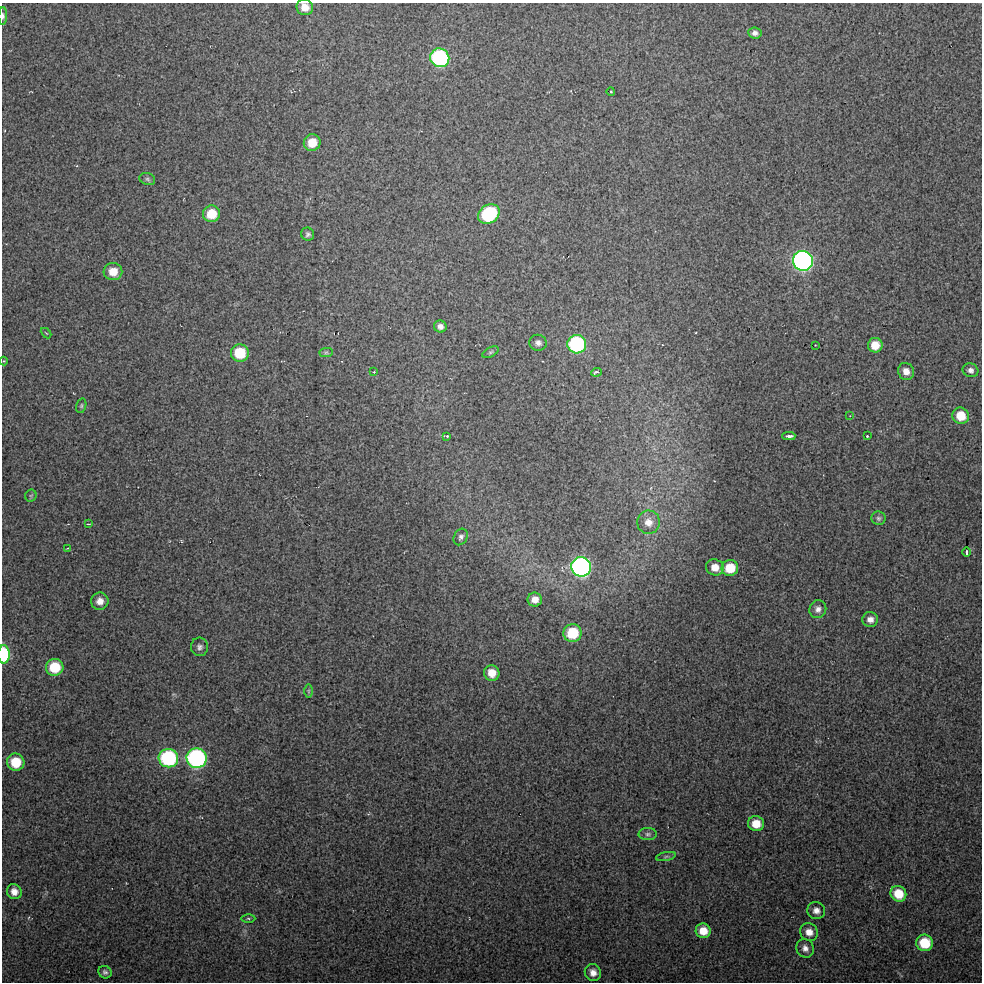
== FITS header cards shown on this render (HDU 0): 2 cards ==
NAXIS1  =                  980 / Axis length
NAXIS2  =                  980 / Axis length

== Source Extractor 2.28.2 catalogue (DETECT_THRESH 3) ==
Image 980 x 980 px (HDU 0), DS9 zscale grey, 1 PNG px = 1 image px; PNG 984 x 984 px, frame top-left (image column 1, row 980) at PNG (2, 3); each listed source drawn as its Kron ellipse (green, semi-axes under 4 px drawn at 4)
Background 64.8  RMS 2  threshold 5.95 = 3 sigma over >= 5 px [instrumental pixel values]
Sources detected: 68; all 68 listed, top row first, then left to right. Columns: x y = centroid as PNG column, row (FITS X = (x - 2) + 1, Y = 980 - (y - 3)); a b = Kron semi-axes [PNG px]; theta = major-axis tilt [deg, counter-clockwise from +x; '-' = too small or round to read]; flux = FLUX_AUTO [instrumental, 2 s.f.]
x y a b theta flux
305 7 8 8 - 1400
3 16 9 4 88 350
755 33 7 5 -7 490
440 58 10 9 - 22000
611 92 4 3 - 150
312 143 8 8 - 2400
147 179 8 6 -18 300
212 214 8 8 - 3200
489 214 11 9 34 12000
308 234 7 6 - 340
803 261 10 9 - 55000
113 272 9 8 - 1900
440 326 6 6 - 580
46 333 6 3 -44 140
538 343 9 8 - 560
577 344 9 9 - 19000
815 345 2 2 - 80
875 345 7 7 - 1900
326 352 7 4 1 260
491 352 9 4 27 250
240 353 9 8 - 5300
4 361 4 4 - 130
970 370 8 7 - 530
906 371 9 8 - 1000
374 372 3 3 - 150
597 372 5 3 - 300
81 406 7 5 73 230
850 416 4 3 - 90
961 416 8 8 - 2600
447 436 4 3 - 240
789 436 6 3 1 640
867 436 3 3 - 190
31 496 6 5 - 200
878 518 7 7 - 320
648 522 12 11 - 1300
88 524 3 3 - 140
461 537 9 6 61 390
68 548 3 2 - 71
966 552 5 2 - 130
581 567 10 9 - 53000
715 567 9 8 - 1400
730 568 8 8 - 3100
535 600 7 7 - 1100
100 601 8 8 - 1100
818 609 9 8 - 670
870 619 8 7 - 780
572 633 9 9 - 5100
200 647 9 8 - 530
4 654 9 6 -90 8600
55 667 8 8 - 4600
492 673 8 7 - 1800
308 691 7 4 -90 210
168 758 10 9 - 17000
197 758 10 10 - 31000
16 762 9 8 - 3600
756 824 8 7 - 1900
648 834 9 6 0 370
666 856 10 4 11 270
14 892 8 7 - 990
898 894 8 7 - 2700
816 911 9 8 - 810
248 918 7 3 -1 180
703 931 7 7 - 1800
809 932 9 8 - 1100
925 943 8 8 - 4200
805 948 9 8 - 740
105 972 7 6 - 410
593 973 9 8 - 960
At the frame edge (FLAGS 8, measured only in part): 3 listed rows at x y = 305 7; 3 16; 4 654